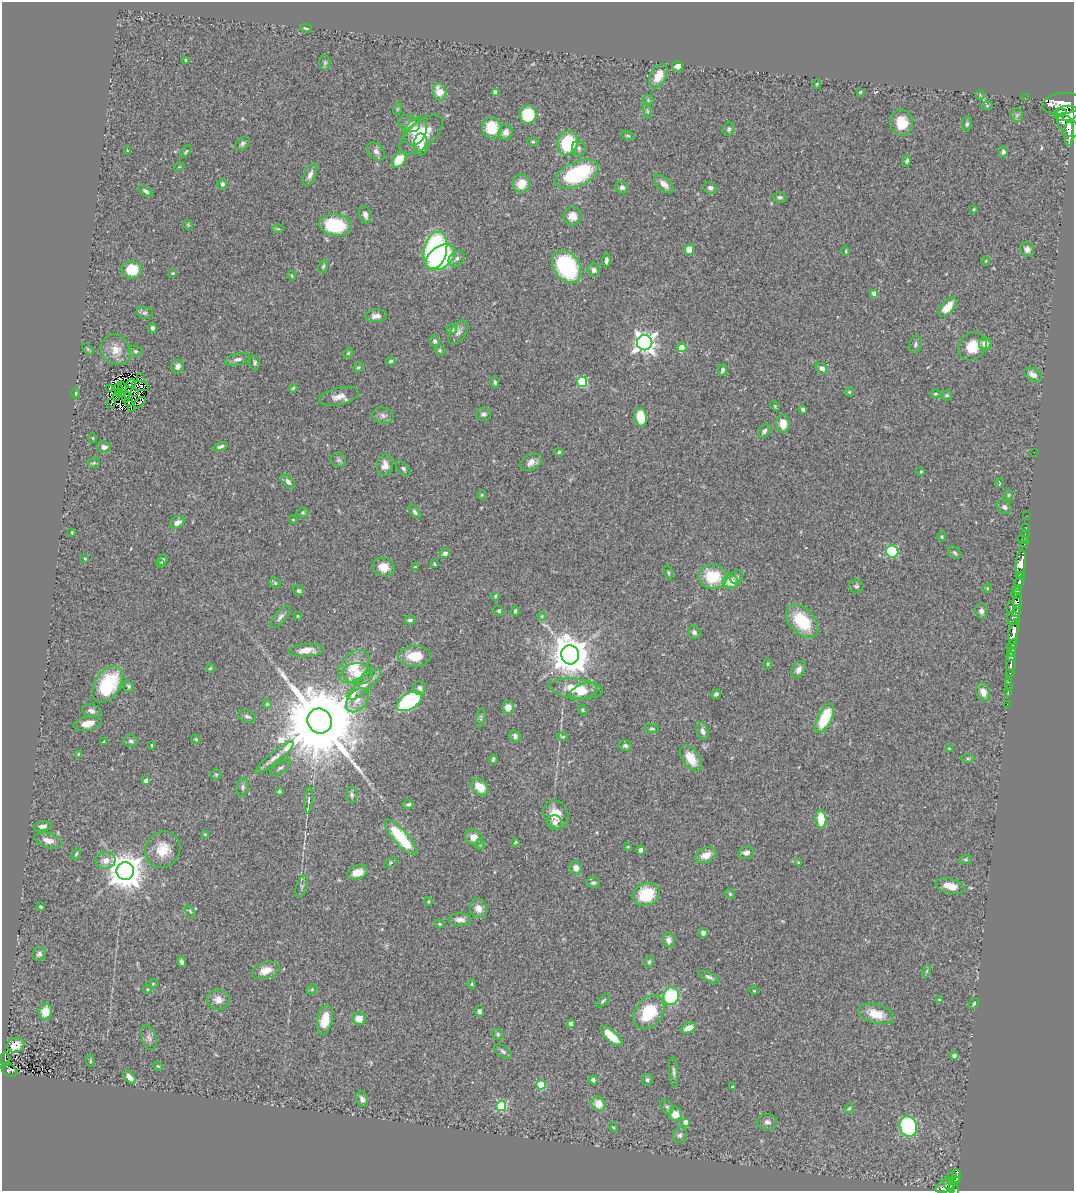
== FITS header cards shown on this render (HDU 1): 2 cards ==
NAXIS1  =                 1072
NAXIS2  =                 1189

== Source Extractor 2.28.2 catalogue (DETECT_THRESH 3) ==
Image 1072 x 1189 px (HDU 1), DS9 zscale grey, 1 PNG px = 1 image px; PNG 1076 x 1193 px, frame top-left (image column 1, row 1189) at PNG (2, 2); each listed source drawn as its Kron ellipse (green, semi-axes under 4 px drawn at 4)
Background 0.965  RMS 0.058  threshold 0.173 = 3 sigma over >= 5 px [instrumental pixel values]
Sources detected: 349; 4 with non-positive FLUX_AUTO (blend fragments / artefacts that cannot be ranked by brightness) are neither listed nor drawn; the other 345 listed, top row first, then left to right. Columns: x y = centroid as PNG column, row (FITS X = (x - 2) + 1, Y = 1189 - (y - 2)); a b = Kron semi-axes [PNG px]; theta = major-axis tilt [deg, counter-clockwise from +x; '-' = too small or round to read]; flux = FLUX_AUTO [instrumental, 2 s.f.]
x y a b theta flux
306 28 6 4 -11 8.2
186 60 3 3 - 5.1
325 63 7 5 90 6.6
678 66 5 5 - 17
658 76 13 8 63 55
817 84 4 3 - 3.2
439 92 8 6 -68 57
495 92 4 4 - 26
860 92 3 2 - 3.9
980 95 5 4 - 4.5
1025 98 2 2 - 5.1
648 100 5 5 - 6
1062 104 20 10 7 3800
987 106 6 4 0 4.1
397 109 6 4 71 4.6
647 111 8 4 -82 6.8
1060 113 6 4 3 1000
1066 113 12 7 11 3100
528 115 9 8 - 150
1017 115 6 6 - 8.1
409 123 11 8 -21 20
901 123 13 11 -86 87
967 124 8 5 82 8.3
1068 126 13 8 -47 2500
492 128 10 10 - 110
729 129 7 5 64 8.9
415 131 15 10 65 68
506 132 8 7 - 21
1069 134 12 4 89 1500
421 135 26 12 41 140
628 136 7 3 -12 4.9
533 142 5 3 - 4.3
568 143 12 9 69 220
243 144 8 5 37 9.8
421 144 11 7 -89 32
579 148 7 7 - 11
127 150 3 2 - 2.7
376 151 10 7 -49 17
186 152 7 3 54 4.7
1003 152 5 5 - 8.2
399 160 9 5 50 100
907 161 6 4 68 7.7
179 167 5 3 - 3.7
577 174 23 12 23 350
310 175 12 6 65 19
521 183 9 8 - 60
222 184 5 4 - 9.6
664 184 12 6 -41 27
622 187 6 6 - 11
710 188 7 6 - 13
146 191 7 4 -34 11
780 197 6 5 - 7.9
974 209 3 3 - 3.7
365 215 9 6 -75 17
572 216 9 9 - 40
188 225 5 4 - 4.2
336 225 16 10 -7 240
278 229 6 4 -1 5.4
1027 249 8 7 - 16
435 250 19 11 76 830
689 250 5 5 - 46
846 251 5 3 - 3.2
440 257 16 10 36 340
457 258 9 7 43 13
606 260 7 4 85 11
986 261 4 3 - 2.7
323 266 7 4 64 5.9
567 267 18 13 -57 460
132 270 10 9 - 110
594 270 6 6 - 13
172 273 4 3 - 3.5
292 276 5 3 - 3.4
874 293 4 4 - 27
948 307 12 6 48 59
145 313 8 6 -12 9.8
376 316 11 6 2 21
152 328 5 4 - 10
452 329 5 4 - 11
458 332 13 7 56 19
435 341 6 5 - 8.2
645 343 8 7 - 2400
915 344 9 6 78 11
985 344 6 6 - 34
972 346 15 12 45 80
682 348 4 4 - 120
88 349 7 4 -44 5.2
116 350 16 14 -53 54
440 350 5 5 - 5.5
135 351 7 5 -14 6.8
348 353 5 4 - 5.1
238 359 12 5 13 14
391 361 4 3 - 6.2
255 363 7 5 88 9.2
178 367 7 6 - 20
358 367 6 4 40 5.6
822 368 6 5 - 17
722 370 6 4 67 8.3
1033 375 9 6 -30 26
140 377 4 2 - 0.86
495 382 6 4 -89 7
582 382 5 5 - 260
131 384 5 2 - 6
140 386 9 4 -16 8
110 388 2 2 - 4.2
118 388 5 2 - 4.1
293 388 4 3 - 4.9
122 389 7 4 -86 12
118 392 3 2 - 4.4
849 392 4 4 - 4.2
76 393 5 3 - 3.9
135 393 2 2 - 3.4
935 394 5 4 - 5
947 395 5 5 - 7
339 396 20 8 13 35
116 397 3 2 - 1.9
126 397 6 2 -81 0.64
128 402 3 2 - 1.8
140 402 7 2 38 4.8
111 403 5 2 - 4.2
775 406 6 3 -46 4.2
131 409 3 2 - 2.7
803 409 4 3 - 8
483 414 8 6 15 13
383 415 11 7 -11 16
641 417 9 6 -82 100
783 424 9 6 -86 54
764 431 7 5 48 13
93 438 5 3 - 2.9
220 446 7 4 18 9.2
104 447 7 5 2 15
559 452 4 4 - 5.9
1034 452 2 2 - 2.4
338 460 8 7 - 8.1
531 462 11 7 28 25
94 463 6 5 - 5
385 465 11 8 82 31
403 469 9 5 -46 9
921 472 4 3 - 3.9
288 482 8 5 -48 17
999 483 5 3 - 3.2
482 495 5 4 - 4.2
1008 495 6 4 90 5.4
1004 507 8 6 -39 11
415 512 7 4 -52 8
303 513 6 5 - 5.6
1027 516 2 2 - 12
293 520 5 3 - 2.9
177 522 8 5 29 19
1026 528 3 2 - 20
72 533 4 3 - 4
1025 534 2 2 - 11
942 537 5 4 - 4.3
1023 539 6 2 -18 21
1024 544 2 2 - 9.6
892 552 6 6 - 250
445 553 5 4 - 16
955 553 7 5 -44 7.5
85 559 4 2 - 2.8
163 560 5 4 - 11
161 563 4 3 - 11
1021 563 14 5 84 1800
434 564 3 2 - 4.4
383 567 11 9 -14 41
415 567 4 2 - 2.9
668 573 7 4 -72 5.8
1020 575 4 3 - 620
713 577 14 12 -7 140
737 577 7 6 - 14
1019 580 8 4 70 690
731 582 7 7 - 56
275 583 6 5 - 5.2
856 586 7 6 - 8.1
987 588 5 4 - 4.3
1017 589 4 4 - 250
298 591 6 4 -43 6.8
1017 594 5 3 - 330
495 596 4 3 - 5.4
1018 601 7 4 80 580
1011 608 6 3 -89 140
499 611 5 5 - 6.2
515 611 5 4 - 7.6
981 611 8 6 -80 13
1016 611 6 4 75 390
298 616 3 3 - 3
542 616 4 4 - 3.8
280 617 13 5 51 16
1013 618 7 6 - 910
410 620 5 4 - 8.6
802 621 19 12 -46 180
694 632 7 6 - 11
1013 632 13 4 82 2500
1012 645 6 4 63 730
306 650 18 6 2 42
1012 652 5 3 - 630
570 655 9 9 - 9500
415 656 16 10 3 83
1012 656 4 3 - 350
767 664 5 3 - 4.3
1011 665 13 5 89 350
354 666 19 12 49 82
210 668 4 3 - 4.1
799 669 9 6 62 22
1010 673 3 2 - 300
358 674 15 10 -4 61
1008 682 3 3 - 82
107 684 20 13 57 270
364 685 22 6 42 36
129 686 6 5 - 7.1
1009 687 2 2 - 9.6
420 688 7 6 - 13
576 689 27 9 -6 100
583 692 15 7 22 41
983 692 9 6 -68 39
1008 692 3 2 - 11
716 694 5 4 - 9.9
357 700 14 9 49 34
409 701 14 8 32 460
267 704 4 4 - 5
1007 704 2 2 - 3.7
508 707 6 6 - 32
583 710 6 4 -63 4.9
91 711 10 6 -18 18
247 716 9 6 -20 11
481 718 10 3 79 5.9
825 718 16 7 65 170
320 721 13 12 - 76000
88 724 14 7 14 44
652 728 7 4 -9 6.4
703 731 9 6 -72 16
515 736 6 5 - 12
563 737 5 3 - 5
196 739 5 4 - 4.9
131 741 7 5 -2 10
104 742 4 3 - 5.8
152 745 3 3 - 3
625 746 6 5 - 8.9
949 749 3 2 - 3.8
79 754 4 3 - 4.6
275 757 24 5 39 33
691 758 15 8 -55 62
968 758 6 4 0 6
493 759 5 3 - 5.8
280 768 12 5 35 11
216 774 5 5 - 5.2
146 780 4 3 - 20
243 787 9 6 84 9.8
480 787 10 7 -44 65
279 791 4 4 - 7.7
352 795 8 6 -83 9.9
308 800 13 4 85 13
408 804 6 4 8 8.5
556 814 15 12 -63 59
821 819 9 5 -88 78
555 822 7 7 - 13
42 826 9 5 5 15
205 835 4 3 - 4.7
401 837 23 7 -49 220
474 837 9 7 -31 38
48 840 14 7 -18 30
515 842 3 2 - 4.1
480 844 5 4 - 5.8
628 847 3 3 - 4.1
163 850 19 17 57 79
641 850 4 4 - 50
746 853 8 6 8 19
76 854 6 4 67 5.7
706 855 11 7 24 39
966 859 6 4 6 5.6
106 860 10 8 0 31
390 863 7 4 33 5.5
799 863 4 3 - 7
576 868 7 6 - 24
125 871 9 8 - 8400
357 872 10 6 17 43
593 883 7 5 -10 9.4
950 886 15 7 -14 52
302 887 11 5 73 8.8
646 894 14 11 22 160
730 894 5 4 - 5.4
428 901 4 3 - 4.2
41 907 3 3 - 4.7
478 909 10 8 -66 33
190 911 7 3 -54 4.9
460 920 11 6 -2 22
439 924 5 4 - 4.5
703 933 5 5 - 14
669 940 7 6 - 19
39 954 7 6 - 16
182 962 5 4 - 10
649 962 6 4 75 5.9
266 970 14 8 17 43
927 971 6 4 71 5.4
709 977 11 4 -25 11
153 984 5 3 - 3.7
472 984 5 4 - 5.2
147 989 4 4 - 4.1
312 989 6 4 45 5
754 991 5 3 - 3
671 996 9 8 - 220
218 1000 11 10 - 31
939 1000 4 4 - 5
603 1001 8 4 47 6.5
974 1003 6 4 54 5
479 1011 5 4 - 8.9
45 1012 8 6 81 58
649 1012 18 13 52 160
876 1014 18 9 -16 72
359 1019 7 6 - 38
325 1020 15 7 78 76
571 1024 4 4 - 13
688 1028 8 4 23 41
498 1034 5 5 - 6.9
611 1036 14 5 -42 84
149 1037 13 7 -72 17
16 1045 9 7 17 54
503 1051 10 5 -36 9.3
954 1055 4 4 - 10
5 1059 7 3 90 68
90 1061 6 3 -82 3.8
158 1066 5 4 - 4.3
9 1070 8 6 -43 72
674 1071 15 3 -87 11
130 1077 8 4 -47 34
593 1080 4 4 - 10
647 1080 6 5 - 9.6
541 1085 5 4 - 150
732 1087 4 3 - 6.1
362 1099 8 5 -66 14
598 1104 7 7 - 50
501 1106 5 5 - 270
667 1107 8 5 -53 8.2
849 1108 5 4 - 5.6
675 1114 7 6 - 44
685 1122 4 4 - 22
767 1122 9 8 - 16
908 1126 10 8 -70 510
613 1127 5 3 - 3.8
680 1135 8 6 62 11
952 1175 3 2 - 7
957 1176 6 3 84 160
956 1180 4 3 - 110
952 1182 3 3 - 64
949 1185 8 4 -60 350
945 1186 10 6 27 380
954 1189 6 4 -61 360
At the frame edge (FLAGS 8, measured only in part): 1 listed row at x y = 954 1189
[4 non-positive-flux detections neither listed nor drawn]